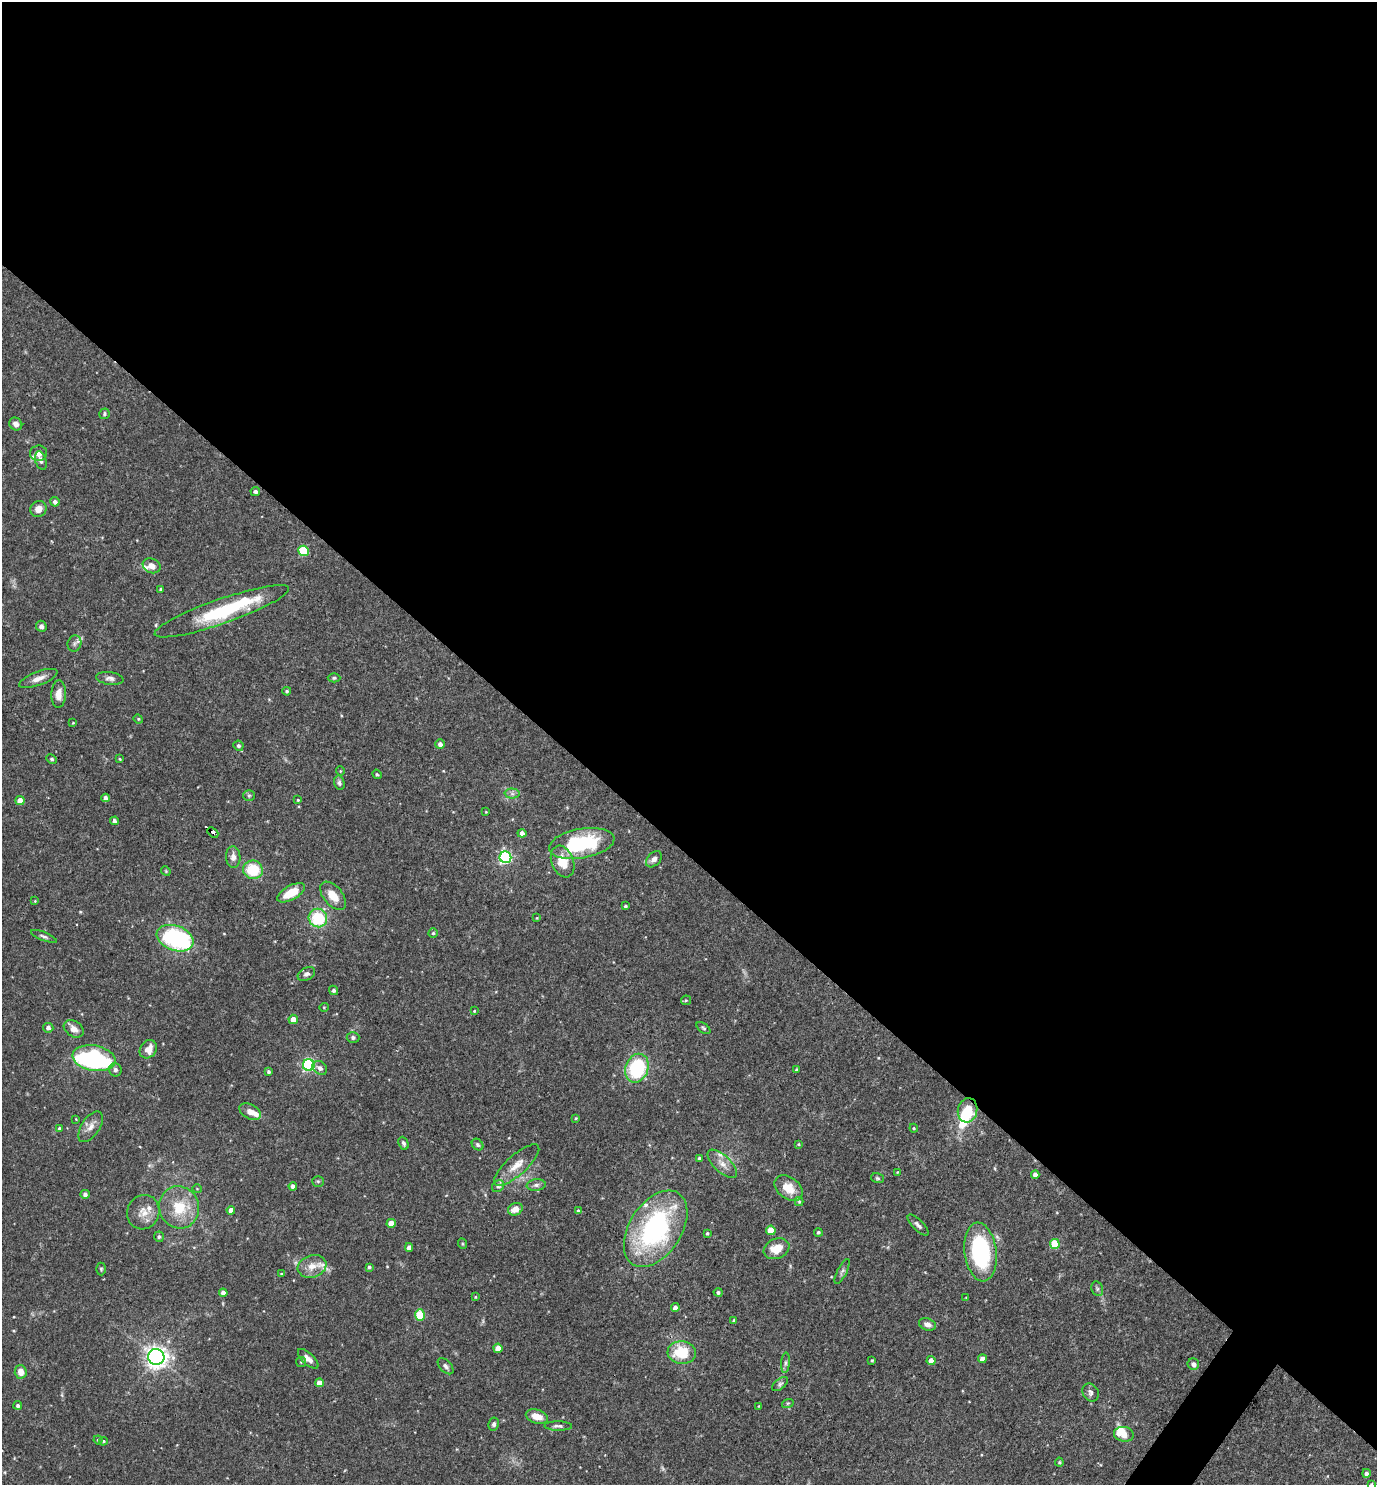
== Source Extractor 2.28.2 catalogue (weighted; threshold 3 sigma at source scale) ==
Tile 3 of 4 x 4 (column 3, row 1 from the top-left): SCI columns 2897-4271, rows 4449-5931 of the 5936 x 5931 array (HDU 1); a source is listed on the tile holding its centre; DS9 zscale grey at full resolution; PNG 1379 x 1487 px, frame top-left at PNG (2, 2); each listed source drawn as its Kron ellipse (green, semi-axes under 4 px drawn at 4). Shown black and unused: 58% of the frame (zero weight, under 3 of 4 exposures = <1% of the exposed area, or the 3 px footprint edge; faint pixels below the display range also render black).
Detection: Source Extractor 2.28.2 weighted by HDU 2 'WHT'; one run over the whole footprint, this tile lists its part. Background 0.0682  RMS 0.0034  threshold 0.0154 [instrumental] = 3 sigma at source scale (4.5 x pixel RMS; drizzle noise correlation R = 1.50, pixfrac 1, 0.05/0.05 arcsec/px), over >= 5 px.
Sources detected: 165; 1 too faint to see at this stretch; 2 inside a brighter object's white glare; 1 cosmic-ray / hot-pixel residue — neither listed nor drawn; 9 inside a brighter listed object's ellipse — not listed separately; the other 152 listed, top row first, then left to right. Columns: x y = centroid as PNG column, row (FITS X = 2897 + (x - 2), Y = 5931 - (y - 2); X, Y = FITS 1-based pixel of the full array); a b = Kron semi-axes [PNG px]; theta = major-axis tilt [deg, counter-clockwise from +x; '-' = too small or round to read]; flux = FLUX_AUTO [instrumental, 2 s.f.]
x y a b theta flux
104 414 5 5 - 0.56
16 424 7 6 - 1.4
39 453 8 7 - 1.9
41 461 9 5 -73 1.1
255 491 5 4 - 0.86
55 502 4 4 - 1.2
38 509 8 7 - 2.6
303 551 5 5 - 18
152 566 9 7 -22 2.3
161 589 3 2 - 0.43
222 611 71 12 19 27
41 626 6 5 - 1.2
74 643 8 6 72 1.1
38 678 20 7 21 2.7
110 678 14 6 -8 1.5
334 678 6 4 0 0.53
287 691 4 4 - 0.51
59 694 13 7 88 3.1
138 719 5 4 - 0.37
73 723 3 3 - 0.26
440 744 5 4 - 1.6
238 746 5 5 - 0.86
52 759 5 3 - 0.49
120 759 4 3 - 0.33
340 771 5 3 - 0.28
377 774 5 4 - 0.39
339 783 7 5 -76 0.8
512 794 7 5 -1 0.88
249 796 6 5 - 0.6
105 798 4 4 - 1.4
20 800 4 4 - 2.9
298 800 4 4 - 0.38
486 812 4 3 - 0.27
114 821 4 4 - 0.98
213 832 6 3 -43 4.3
522 833 4 4 - 1.6
582 843 33 14 10 29
233 857 11 7 -88 2
505 857 6 6 - 63
654 859 9 6 46 1.4
563 861 16 11 -69 7
253 870 10 9 - 11
166 871 5 4 - 0.33
291 893 15 7 29 8.1
333 896 17 9 -50 5.1
35 901 4 4 - 0.32
625 906 4 3 - 0.51
318 918 9 9 - 20
537 918 3 3 - 0.24
433 933 4 4 - 0.51
44 936 14 4 -21 0.87
175 938 19 12 -19 40
306 974 9 6 30 1.2
333 990 5 4 - 0.71
686 1000 5 4 - 0.41
324 1007 5 3 - 0.27
474 1011 4 4 - 0.31
293 1019 4 4 - 3
48 1028 5 5 - 1.1
703 1028 8 4 -37 0.56
74 1029 11 7 -33 2.4
353 1037 6 5 - 0.74
148 1049 10 8 52 3.5
94 1058 22 12 -10 68
309 1065 6 6 - 48
320 1068 8 6 -38 1.4
637 1068 15 11 69 27
115 1070 7 6 - 1.1
797 1070 4 3 - 0.7
268 1072 3 3 - 0.64
968 1110 12 9 76 10
250 1112 11 7 -27 2.7
576 1118 3 3 - 0.33
76 1119 3 3 - 0.22
91 1127 17 9 56 2.7
59 1128 4 4 - 0.58
914 1128 4 4 - 0.34
404 1143 7 4 -65 0.79
798 1144 4 4 - 0.34
478 1145 6 5 - 0.74
699 1158 3 3 - 0.42
722 1164 18 8 -43 3
517 1165 29 10 42 4.9
897 1172 3 3 - 0.27
1035 1175 4 4 - 1.6
877 1178 6 5 - 0.57
318 1181 6 5 - 0.57
536 1185 9 6 8 1.2
293 1186 4 4 - 1.3
498 1186 6 5 - 0.87
789 1188 15 11 -37 5.6
197 1189 4 3 - 0.25
85 1194 4 4 - 1.2
799 1201 4 4 - 0.42
179 1207 21 20 - 11
515 1209 7 6 - 3.3
231 1210 4 4 - 2
578 1211 4 3 - 0.59
143 1212 17 16 - 4.4
391 1223 4 4 - 4.5
918 1225 14 5 -45 1.2
656 1229 42 26 57 58
771 1230 5 4 - 6.9
818 1232 4 4 - 0.58
707 1233 3 3 - 0.49
159 1237 5 5 - 0.74
463 1244 5 3 - 0.33
1055 1244 5 5 - 13
409 1247 4 4 - 1.8
776 1249 13 10 23 5.7
980 1252 29 16 -83 39
312 1266 14 11 19 3.7
369 1267 4 3 - 0.62
101 1269 6 4 -90 0.5
842 1271 14 5 63 1
281 1274 4 3 - 0.31
1097 1289 7 5 -70 0.8
718 1292 4 4 - 0.66
223 1293 4 4 - 1.7
475 1297 4 3 - 0.31
966 1297 4 2 - 0.23
675 1308 4 4 - 1.6
420 1315 6 5 - 15
734 1321 4 4 - 0.67
927 1324 9 6 -20 1.5
498 1348 4 4 - 3.9
682 1353 14 11 -5 12
156 1357 8 8 - 210
308 1359 13 5 -44 1.9
982 1359 4 4 - 2.7
872 1360 3 3 - 0.4
931 1361 4 4 - 2.7
301 1362 5 5 - 0.51
785 1363 10 4 85 0.86
1193 1364 6 5 - 1.5
446 1366 9 5 -46 1.1
21 1372 7 6 - 2.9
319 1383 4 4 - 2.9
780 1384 9 5 39 0.87
1091 1392 9 7 -57 1.2
788 1403 6 3 18 0.41
18 1405 4 4 - 0.71
759 1406 4 2 - 0.22
537 1417 11 7 -17 3.9
494 1424 6 5 - 0.84
558 1426 14 4 0 1.1
1124 1434 10 7 -7 4.1
98 1440 4 4 - 0.48
103 1441 4 3 - 0.4
1059 1462 4 4 - 0.34
1366 1473 4 4 - 1.1
1371 1484 4 3 - 0.33
Overlapping masked pixels (flux is a lower limit): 1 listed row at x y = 213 832
Isophote crosses this tile's border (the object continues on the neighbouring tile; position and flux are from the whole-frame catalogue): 1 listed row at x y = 1371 1484